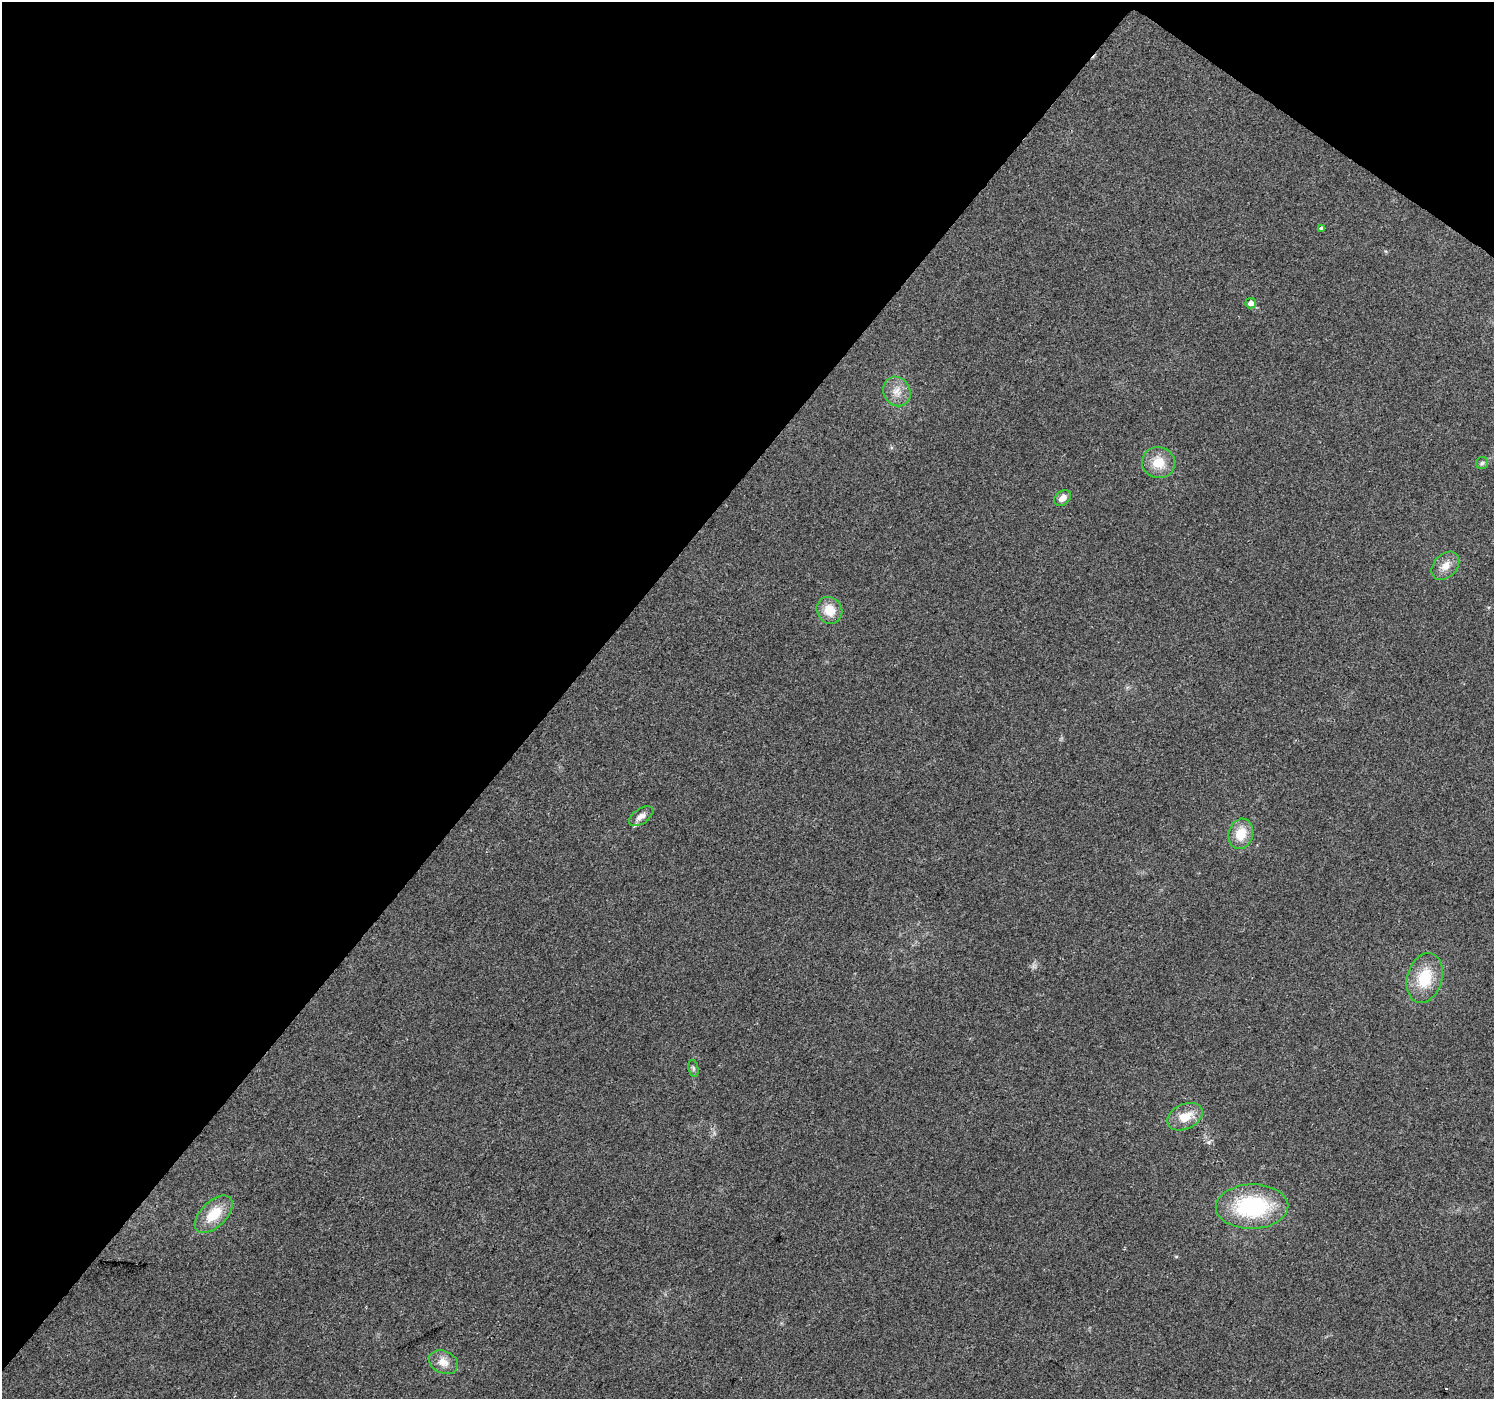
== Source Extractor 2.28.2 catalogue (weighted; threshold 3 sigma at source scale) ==
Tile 2 of 4 x 4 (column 2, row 1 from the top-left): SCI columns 1493-2984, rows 4370-5766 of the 5973 x 6011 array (HDU 1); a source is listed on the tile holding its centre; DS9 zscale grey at full resolution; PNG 1496 x 1401 px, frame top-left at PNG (2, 2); each listed source drawn as its Kron ellipse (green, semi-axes under 4 px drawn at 4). Shown black and unused: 40% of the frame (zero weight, under 2 of 3 exposures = <1% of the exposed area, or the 3 px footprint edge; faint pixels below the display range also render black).
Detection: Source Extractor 2.28.2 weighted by HDU 2 'WHT'; one run over the whole footprint, this tile lists its part. Background 0.0867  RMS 0.0092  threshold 0.0416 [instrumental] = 3 sigma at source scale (4.5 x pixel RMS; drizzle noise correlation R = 1.50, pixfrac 1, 0.0396/0.0396 arcsec/px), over >= 5 px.
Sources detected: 17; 1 cosmic-ray / hot-pixel residue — neither listed nor drawn; the other 16 listed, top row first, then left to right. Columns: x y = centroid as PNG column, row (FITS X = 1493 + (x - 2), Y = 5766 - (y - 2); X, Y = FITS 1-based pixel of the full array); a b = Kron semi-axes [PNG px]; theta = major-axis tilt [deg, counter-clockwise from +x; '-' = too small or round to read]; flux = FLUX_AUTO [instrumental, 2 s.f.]
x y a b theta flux
1321 228 3 3 - 16
1251 303 5 5 - 5.3
897 391 15 13 -61 11
1158 462 16 15 - 19
1482 463 6 6 - 2
1063 498 9 7 40 6.8
1445 566 16 11 46 9.5
829 610 14 12 -57 16
641 816 14 7 34 7.2
1241 834 15 12 74 19
1425 978 25 17 73 33
693 1068 9 5 -77 2
1185 1117 19 12 26 17
1252 1207 36 22 2 90
214 1214 23 12 44 25
443 1362 15 11 -25 9.6